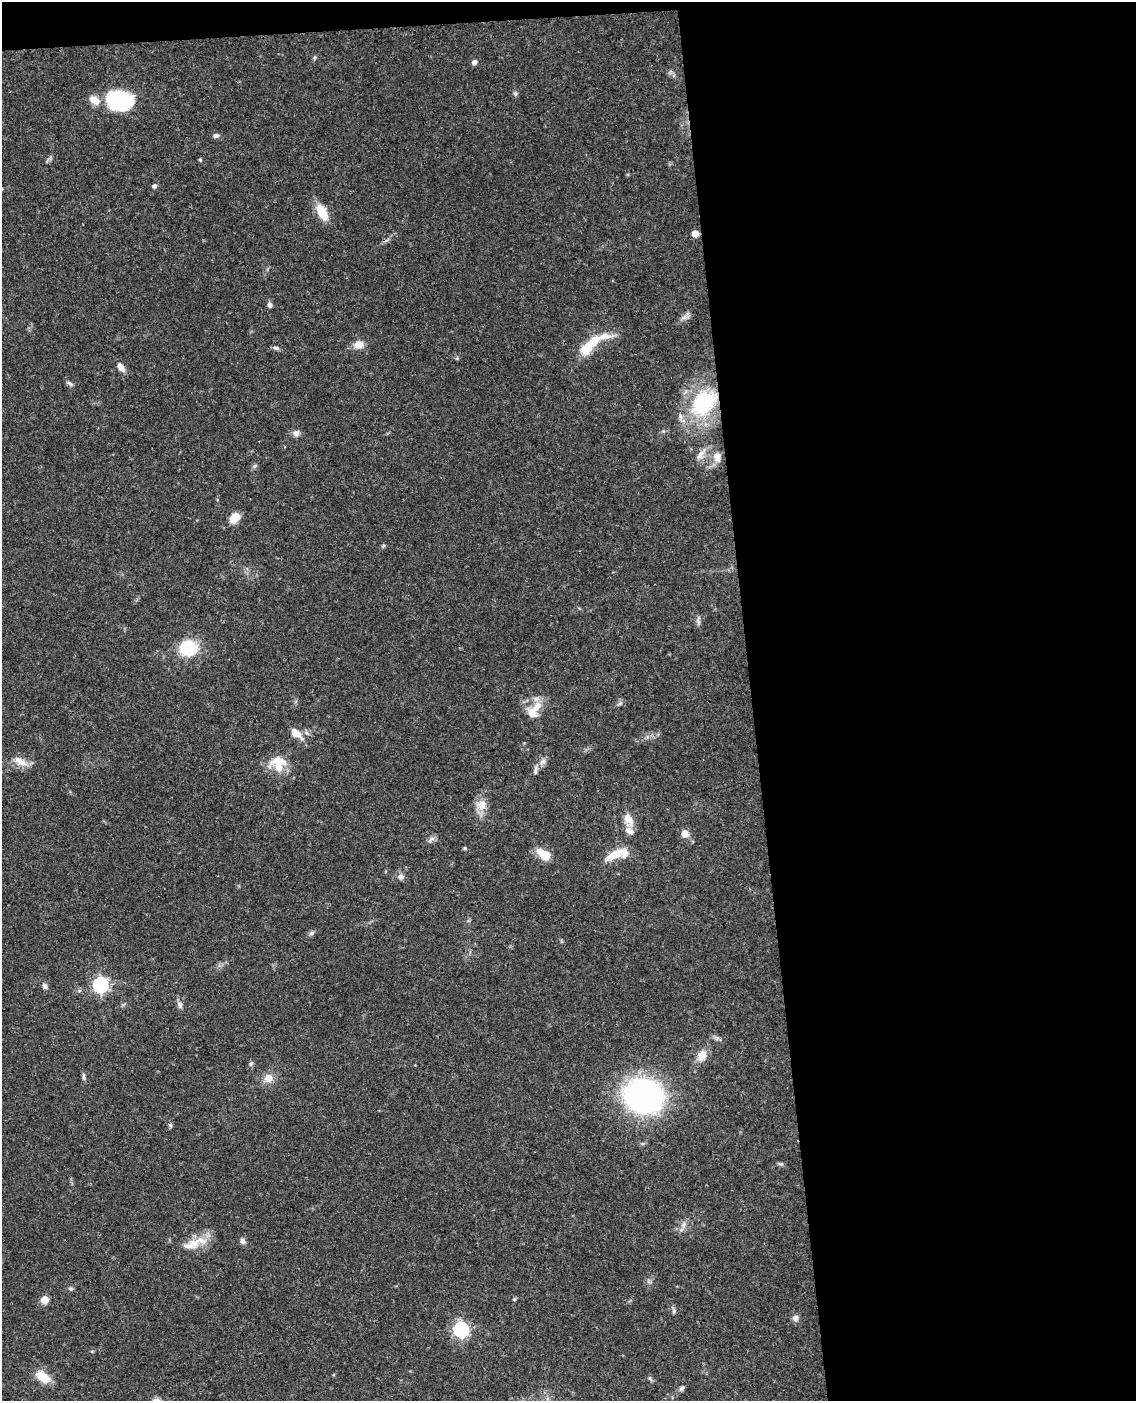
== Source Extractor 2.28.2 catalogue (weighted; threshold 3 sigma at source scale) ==
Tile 4 of 4 x 3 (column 4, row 1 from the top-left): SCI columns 3458-4591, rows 3042-4440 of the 4648 x 4580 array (HDU 1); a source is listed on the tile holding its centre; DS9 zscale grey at full resolution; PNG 1138 x 1403 px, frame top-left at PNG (2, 2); no overlay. Shown black and unused: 35% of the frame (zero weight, under 3 of 4 exposures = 6% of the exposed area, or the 3 px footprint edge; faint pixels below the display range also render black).
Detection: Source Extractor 2.28.2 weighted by HDU 2 'WHT'; one run over the whole footprint, this tile lists its part. Background 0.0901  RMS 0.0036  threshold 0.0161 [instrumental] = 3 sigma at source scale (4.5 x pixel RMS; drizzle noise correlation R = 1.50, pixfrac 1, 0.05/0.05 arcsec/px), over >= 5 px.
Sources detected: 70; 2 inside a brighter object's white glare — not listed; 6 inside a brighter listed object's ellipse — not listed separately; the other 62 listed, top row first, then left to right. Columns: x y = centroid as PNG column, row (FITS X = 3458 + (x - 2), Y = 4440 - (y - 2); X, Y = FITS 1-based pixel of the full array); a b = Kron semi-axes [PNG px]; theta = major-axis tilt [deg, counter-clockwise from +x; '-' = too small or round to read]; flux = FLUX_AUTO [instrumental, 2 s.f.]
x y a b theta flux
474 62 7 5 59 1.2
515 93 7 6 - 0.77
119 101 30 19 -3 27
216 136 7 6 - 1.1
200 160 4 3 - 0.49
154 186 6 5 - 0.93
322 213 20 9 -61 7.7
695 233 5 5 - 5.1
270 305 7 6 - 1
685 317 12 8 31 1.7
604 336 25 9 15 5.1
359 345 14 9 10 3.1
276 348 9 5 -15 0.93
586 349 13 9 53 9
121 367 12 6 -55 2.5
70 383 9 5 -37 0.94
704 403 41 29 44 33
296 433 9 8 - 1.5
700 455 21 9 53 3.2
717 457 16 11 -85 3.8
255 466 7 5 45 0.68
235 517 11 8 45 5.9
698 620 13 5 88 1.1
188 648 12 11 - 27
620 703 7 5 44 0.81
537 707 19 10 58 5
296 734 14 7 -40 4.6
20 761 23 9 -25 3.9
543 762 13 6 47 1.9
278 767 27 14 -23 6.6
482 804 15 13 45 4.3
628 819 19 10 -67 4.1
685 834 9 8 - 2.8
431 839 13 5 39 1.2
465 848 4 4 - 0.66
543 854 16 9 -34 6.8
615 854 27 8 28 6.5
401 877 8 7 - 1.4
311 933 9 5 27 0.84
100 985 7 6 - 84
45 986 6 6 - 1.3
180 1005 9 7 -82 1.3
702 1056 14 11 59 4
251 1063 7 4 58 0.65
84 1077 11 4 -86 0.91
268 1078 11 11 - 3.5
643 1096 27 23 -16 120
170 1125 6 5 - 0.62
781 1164 7 5 0 0.64
683 1225 9 6 72 1.4
243 1241 7 6 - 1.4
191 1245 31 13 19 6.7
70 1289 7 5 -17 0.67
514 1299 5 5 - 0.45
45 1300 5 5 - 8.4
674 1311 7 5 79 0.66
795 1318 8 7 - 1.6
461 1330 6 6 - 89
92 1351 5 3 - 0.39
43 1377 16 9 -32 7.8
650 1379 7 4 -37 0.62
682 1388 9 5 38 0.95
Overlapping masked pixels (flux is a lower limit): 1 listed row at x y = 704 403